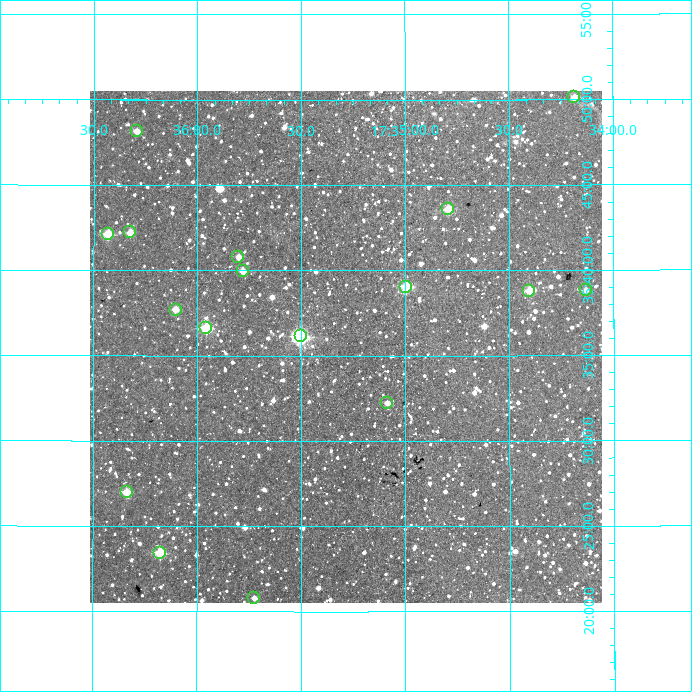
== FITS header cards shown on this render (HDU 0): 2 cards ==
NAXIS1  =                  512
NAXIS2  =                  512

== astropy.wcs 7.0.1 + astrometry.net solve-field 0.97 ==
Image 512 x 512 px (HDU 0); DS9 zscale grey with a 90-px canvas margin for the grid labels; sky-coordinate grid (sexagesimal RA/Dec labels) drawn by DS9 from the SOLVED WCS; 17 Tycho-2 reference stars matched to detected sources circled (green)
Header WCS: RA---TAN/DEC--TAN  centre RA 17:35:17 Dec +35:36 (263.82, +35.59 deg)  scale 3.52 arcsec/px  FOV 30.0' x 30.0'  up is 0 deg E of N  parity normal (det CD < 0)
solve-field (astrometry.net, Tycho-2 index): VERIFIED the header's WCS against the Tycho-2 star catalogue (verified at 2 index scales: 11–17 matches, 0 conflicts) and refined it, rather than solving blind
Solved WCS: RA---TAN-SIP/DEC--TAN-SIP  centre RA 17:35:17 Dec +35:36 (263.82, +35.59 deg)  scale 3.52 arcsec/px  FOV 30.0' x 30.0'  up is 0 deg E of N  parity normal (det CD < 0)
The solver's refit moves the header's centre by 1.6 arcsec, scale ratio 1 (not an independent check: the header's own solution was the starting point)
Tycho-2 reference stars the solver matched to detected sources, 17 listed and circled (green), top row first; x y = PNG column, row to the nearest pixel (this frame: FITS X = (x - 94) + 1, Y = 512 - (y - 91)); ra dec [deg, ICRS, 3 dp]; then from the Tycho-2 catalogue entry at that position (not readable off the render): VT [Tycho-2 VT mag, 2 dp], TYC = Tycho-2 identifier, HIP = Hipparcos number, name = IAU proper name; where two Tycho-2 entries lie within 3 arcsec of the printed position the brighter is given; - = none
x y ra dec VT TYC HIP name
578 97 263.546 +35.835 11.22 2618-75-1 - -
141 131 264.073 +35.803 11.14 2618-87-1 - -
452 209 263.698 +35.726 10.15 2618-287-1 - -
134 232 264.081 +35.704 11.36 2618-171-1 - -
112 234 264.107 +35.702 10.13 2618-51-1 - -
242 257 263.951 +35.680 11.53 2618-61-1 - -
247 271 263.945 +35.666 11.03 2618-275-1 - -
410 287 263.749 +35.650 10.01 2618-295-1 86037 -
590 290 263.533 +35.647 11.87 2618-209-1 - -
533 291 263.601 +35.647 10.81 2618-9-1 - -
180 310 264.026 +35.628 11.41 2618-89-1 - -
210 328 263.989 +35.610 9.76 2614-3-1 - -
305 336 263.875 +35.602 9.09 2614-509-1 - -
391 403 263.772 +35.537 11.90 2614-685-1 - -
131 492 264.084 +35.450 10.63 2614-399-1 - -
164 553 264.044 +35.390 10.94 2614-93-1 - -
258 598 263.931 +35.346 12.34 2614-309-1 - -